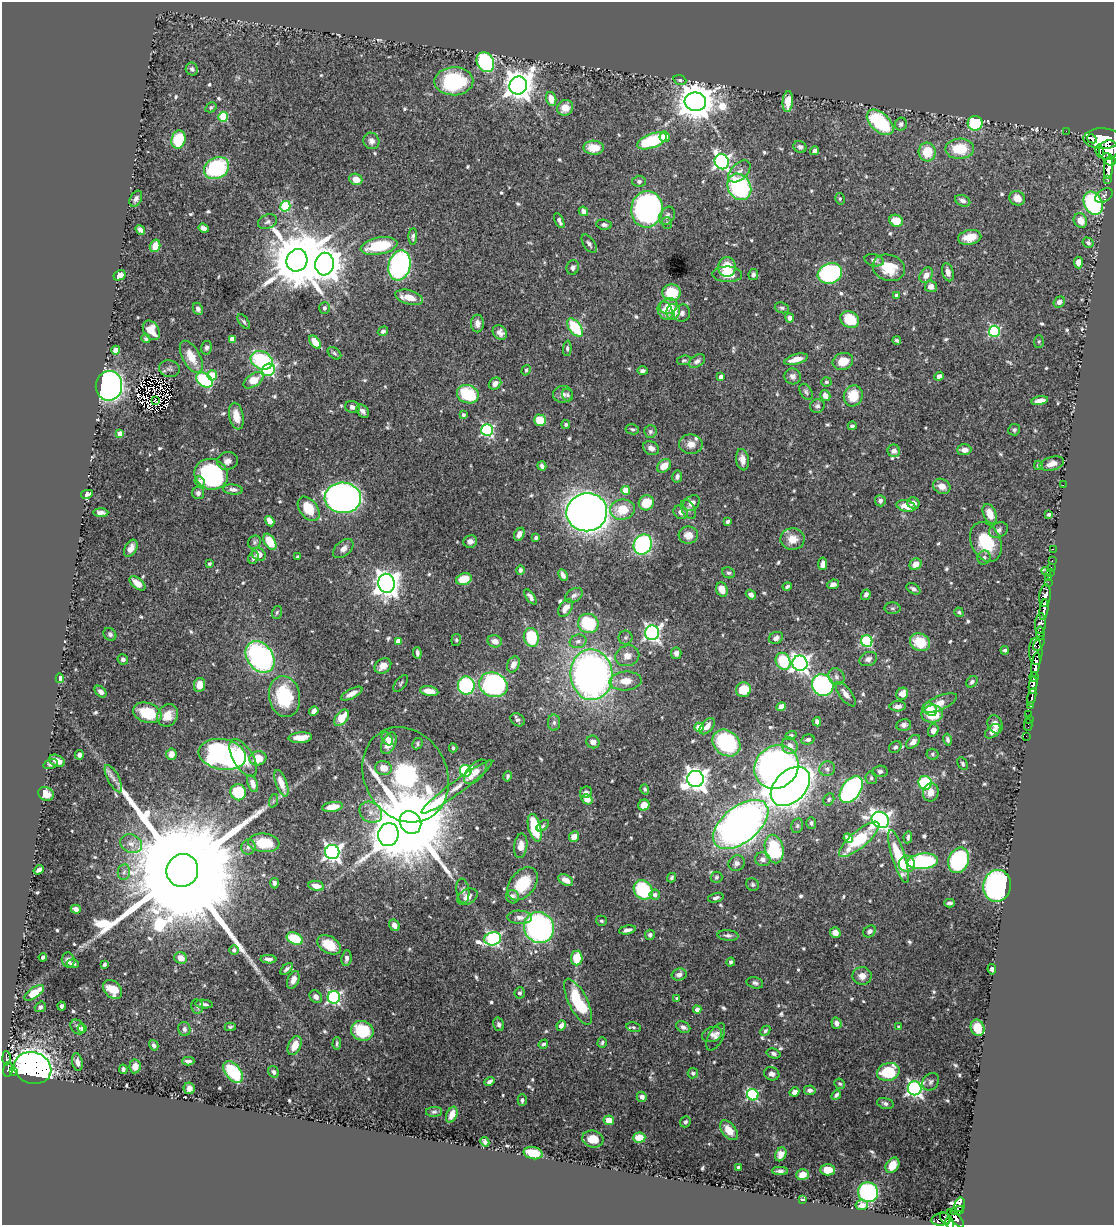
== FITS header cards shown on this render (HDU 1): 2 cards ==
NAXIS1  =                 1112
NAXIS2  =                 1223

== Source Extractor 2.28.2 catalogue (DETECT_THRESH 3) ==
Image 1112 x 1223 px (HDU 1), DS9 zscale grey, 1 PNG px = 1 image px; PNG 1116 x 1227 px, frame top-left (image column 1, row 1223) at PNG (2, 2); each listed source drawn as its Kron ellipse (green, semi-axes under 4 px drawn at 4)
Background 0.724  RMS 0.016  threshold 0.0468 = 3 sigma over >= 5 px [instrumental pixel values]
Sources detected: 689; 5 with non-positive FLUX_AUTO (blend fragments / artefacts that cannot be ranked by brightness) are neither listed nor drawn; of the other 684, the 500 brightest by FLUX_AUTO listed and drawn (184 fainter detections omitted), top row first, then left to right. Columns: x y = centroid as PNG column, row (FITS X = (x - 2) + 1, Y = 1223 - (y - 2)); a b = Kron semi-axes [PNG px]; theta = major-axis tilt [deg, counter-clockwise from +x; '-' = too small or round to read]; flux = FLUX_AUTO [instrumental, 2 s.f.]
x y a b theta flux
485 62 10 8 -63 130
192 69 6 6 - 3.1
680 80 6 4 -21 1.9
454 81 19 14 1 100
518 85 9 8 - 1600
551 99 7 5 -76 13
695 102 11 9 -9 3200
788 102 10 5 86 18
211 107 6 4 30 2.3
565 108 8 7 - 12
223 117 5 4 - 60
880 122 16 9 -42 98
975 123 7 7 - 77
901 124 6 6 - 2.7
1066 131 2 2 - 8.2
665 137 5 5 - 13
178 139 9 7 75 53
1092 139 5 2 - 630
1102 139 19 10 -1 6500
371 141 8 7 - 5.1
652 141 15 7 20 77
800 147 7 5 -27 3.5
594 148 10 7 -2 19
960 149 14 10 2 34
1108 150 10 9 - 3500
814 151 4 4 - 4.1
1099 151 7 4 -80 620
927 152 9 8 - 27
1109 159 7 5 -38 1900
722 162 8 7 - 320
217 168 13 10 31 96
1109 168 11 4 86 2300
739 171 13 8 44 6.6
356 179 6 5 - 13
1108 180 4 3 - 110
639 181 7 5 0 3.3
739 187 14 11 -59 130
1104 196 9 6 31 2.8
1017 198 8 7 - 13
136 199 8 5 61 4
840 199 6 4 -79 1.8
963 201 8 5 -23 4.9
1093 203 12 9 -63 140
285 206 5 5 - 80
647 209 18 15 85 440
583 211 5 4 - 4.6
667 216 9 7 58 4.8
559 221 8 4 -64 4.6
896 221 7 5 -24 19
1080 221 7 6 - 13
267 222 10 7 20 3.9
667 223 6 5 - 2.1
604 225 7 5 -7 3.7
203 228 5 4 - 4.8
140 230 5 4 - 5.4
413 237 8 4 86 2.7
970 237 12 7 10 17
1088 243 6 5 - 2.6
589 244 11 5 -55 3.7
155 246 6 5 - 13
379 246 19 8 11 53
297 260 11 10 - 8100
874 260 10 6 -14 4.4
1078 262 6 4 -86 8.3
325 264 11 9 82 2300
399 265 15 11 76 220
573 267 7 6 - 3.5
727 267 10 9 - 23
889 268 16 13 -19 29
948 272 9 5 -73 6
830 273 12 10 21 180
727 274 15 8 -2 20
120 275 6 4 29 9.1
753 275 5 4 - 3
926 275 8 6 60 7.2
931 286 6 5 - 6.2
672 292 9 8 - 41
897 295 4 3 - 3.7
409 297 14 7 -15 16
1059 302 6 5 - 4.2
668 306 9 7 22 12
324 308 6 5 - 2.3
782 308 7 5 -19 2.5
198 309 6 5 - 3.9
665 311 9 7 -68 10
673 312 8 6 75 19
682 313 9 8 - 4.4
790 318 4 4 - 4.6
850 320 10 8 -30 34
244 322 8 4 -52 2.2
477 324 9 6 90 5.7
575 328 10 6 -53 55
151 330 10 7 -58 16
383 331 5 4 - 2.4
995 331 5 5 - 110
500 333 8 6 -47 5.4
146 339 5 4 - 1.9
232 339 4 4 - 8.2
897 340 4 3 - 1.9
1039 341 6 5 - 1.9
315 342 8 4 -51 17
207 348 7 5 75 3.6
567 348 8 4 87 2.2
116 350 4 4 - 15
334 353 8 5 -40 2.2
191 357 17 9 -61 21
796 359 12 5 15 11
262 360 11 8 -27 86
684 360 7 5 8 2
697 361 9 5 33 4.3
843 361 10 8 18 15
169 369 10 8 -10 3.9
268 370 7 6 - 120
526 370 5 4 - 1.9
642 371 5 4 - 2.9
212 375 5 5 - 28
793 376 8 8 - 4.7
939 376 5 4 - 4
721 377 4 4 - 5.5
204 380 9 6 -39 93
253 380 11 6 34 21
826 382 5 4 - 2
495 384 7 5 42 7
109 386 15 13 81 400
806 392 9 5 -59 2.7
468 394 11 9 -17 57
563 394 10 8 9 5.9
568 395 6 5 - 2.2
825 395 5 5 - 7.1
853 396 10 9 - 27
155 401 3 2 - 1.9
1040 401 8 4 10 7.4
817 406 7 6 - 3
352 407 7 6 - 4.7
363 411 7 5 -45 4.2
463 415 3 3 - 2.6
236 416 13 7 -79 16
540 420 6 5 - 26
566 424 4 4 - 1.9
852 426 4 3 - 2.3
632 429 7 5 -11 2
487 430 6 6 - 170
1014 430 6 5 - 2.3
650 432 6 6 - 2.9
120 434 4 4 - 12
691 444 12 10 -8 10
651 448 8 6 -31 5.4
964 450 7 5 2 7.2
894 451 6 6 - 6
742 460 11 6 -81 8.6
228 461 10 9 - 6.8
1052 464 12 6 16 8
1038 465 4 4 - 2.6
542 466 5 4 - 3.6
664 466 8 6 42 14
211 474 17 15 -24 170
677 476 6 5 - 3.9
200 481 5 5 - 4.1
1063 485 2 2 - 43
942 486 9 7 -27 8
233 489 10 5 -6 4.4
626 490 4 4 - 25
198 493 6 6 - 3.6
87 494 6 4 11 4.3
343 498 18 15 -3 500
880 501 5 5 - 3.3
646 503 8 7 - 28
692 503 9 6 37 8.2
913 503 6 5 - 6.4
906 506 9 5 -14 14
309 509 14 9 -52 30
688 509 10 6 -60 4
622 510 12 10 8 27
587 512 20 19 - 1000
681 512 7 6 - 5.9
101 513 7 4 -1 4.4
990 514 10 6 -68 14
1049 514 4 3 - 2
270 521 5 4 - 12
728 521 4 3 - 2.7
999 530 10 7 26 4.2
519 534 7 5 60 5.7
688 535 10 8 4 11
536 538 4 3 - 2.3
792 539 12 11 - 14
470 541 7 6 - 5.7
255 542 7 6 - 2.3
270 542 9 5 -59 24
986 542 21 14 -66 44
643 544 10 9 - 160
131 548 9 6 61 8.1
343 549 12 7 42 5.7
1053 549 2 2 - 13
259 554 7 6 - 8.3
253 557 6 5 - 3.4
298 557 4 3 - 2.2
984 558 7 6 - 3.4
1052 561 3 2 - 28
209 564 4 3 - 2.5
823 564 6 4 81 5.8
916 564 6 5 - 8.9
1051 568 3 2 - 35
520 570 4 4 - 3
1046 571 5 3 - 30
728 573 6 5 - 2.3
1050 573 2 2 - 18
563 575 6 4 -64 3.6
1049 577 3 2 - 34
464 579 8 5 17 19
1048 582 2 2 - 20
137 583 9 5 -38 12
387 583 9 8 - 1100
833 584 6 4 24 5.6
787 587 5 3 - 2.6
722 589 7 5 -70 13
913 589 7 5 -29 3.2
751 594 5 4 - 4.2
574 595 9 6 32 3.8
866 595 5 4 - 3.2
1045 596 11 6 84 2000
530 597 9 4 -54 3.4
566 608 10 6 59 8.9
892 608 8 6 0 2.3
1044 610 10 4 83 1900
277 612 6 5 - 1.8
959 612 5 4 - 1.9
588 623 10 9 - 62
1040 623 10 5 87 960
652 633 7 7 - 340
1040 633 6 4 -83 1200
110 634 7 5 -46 3.3
531 637 9 7 -76 55
625 638 7 7 - 2.3
776 638 7 5 26 5.5
456 640 6 5 - 2
398 641 4 4 - 15
495 641 7 6 - 8.4
578 641 8 6 14 3.8
867 641 6 5 - 93
920 642 10 8 -25 34
1039 643 8 5 62 560
1005 650 4 3 - 2.3
1036 652 13 6 -87 1800
417 653 6 3 -84 3.4
676 653 6 5 - 4.8
627 656 12 10 18 10
260 657 17 12 -54 240
123 659 5 5 - 3.9
868 659 9 6 22 4.8
783 661 9 7 -60 56
800 663 8 7 - 450
513 664 8 6 65 6.8
1036 664 12 4 81 3200
383 666 9 7 37 9.6
591 675 25 21 -85 560
836 677 8 7 - 4.4
1034 677 5 4 - 960
60 678 5 4 - 20
625 681 16 9 3 16
972 682 6 5 - 2.6
401 683 10 5 52 2.2
199 685 7 5 80 10
493 685 14 12 -23 310
823 685 11 10 - 230
1033 685 8 4 84 1800
466 686 9 8 - 110
743 690 7 7 - 31
429 691 9 5 -11 12
101 692 7 5 -44 4.7
352 694 12 5 27 6.9
846 694 14 6 -53 7.2
902 694 6 6 - 9.8
284 697 20 15 -80 61
1032 697 9 3 77 290
939 703 19 7 22 14
1031 705 4 3 - 360
898 706 8 5 3 5.4
781 707 4 4 - 11
930 709 7 6 - 12
314 711 5 4 - 4.2
147 713 15 10 -18 40
932 714 10 8 10 35
168 715 12 10 59 16
1029 715 3 3 - 62
342 718 9 5 52 21
1029 719 3 2 - 21
518 720 7 6 - 3.1
817 722 5 4 - 3.6
554 723 8 6 -89 3
995 724 9 7 -66 6.9
904 725 7 6 - 3.9
1028 725 6 2 90 19
707 726 10 5 49 7.3
699 727 4 4 - 27
933 730 6 5 - 6.9
993 731 9 5 40 6.5
791 735 5 4 - 2.2
1026 736 2 2 - 9.6
300 738 12 5 4 13
387 739 7 5 -56 5.7
808 740 7 5 15 2.9
948 740 6 4 -78 2.5
593 742 6 6 - 6.1
913 742 8 5 44 5.5
389 743 11 6 64 16
726 743 15 12 -40 100
417 744 6 5 - 2
790 746 8 7 - 6.9
895 747 6 5 - 2.6
453 748 4 3 - 1.9
171 754 5 5 - 8.8
222 754 24 15 -11 250
933 754 6 5 - 1.8
79 755 4 4 - 5
243 758 21 10 -60 25
258 758 8 7 - 25
57 761 8 5 -26 8.4
51 764 7 4 15 2.8
963 764 7 5 -61 2.3
776 767 23 21 44 930
383 768 8 7 - 12
827 769 8 7 - 3.9
466 771 6 5 - 110
880 771 7 6 - 3.8
475 772 15 8 48 9.9
405 775 49 41 -62 390
507 776 5 4 - 2.3
871 778 6 5 - 2.6
113 779 15 5 -62 6.1
695 779 8 8 - 930
281 783 14 5 -69 14
925 783 7 6 - 65
253 784 9 5 -71 7.2
790 786 23 15 45 740
457 787 43 6 37 14
645 789 5 4 - 2.3
851 790 15 9 54 280
238 792 8 7 - 38
586 792 6 5 - 3.1
931 792 9 7 73 9.8
46 794 8 6 -30 9.6
587 799 6 5 - 12
829 799 6 5 - 2
273 801 7 4 71 1.9
644 805 6 5 - 13
332 807 10 5 9 16
371 812 12 10 -35 9.8
880 820 9 7 -32 520
410 822 12 10 -57 23000
811 823 6 5 - 3.2
741 824 32 18 38 930
543 826 7 4 44 1.8
797 826 8 5 77 2.3
535 828 14 6 -75 45
388 835 11 10 - 1400
574 837 5 5 - 12
908 837 6 4 83 2.6
848 838 5 4 - 14
859 839 25 8 40 63
264 843 16 9 -6 32
131 844 11 9 -23 7.3
521 846 12 6 83 9.6
248 847 8 7 - 4
774 849 14 9 -77 100
332 852 7 7 - 400
899 856 28 6 -73 49
763 859 8 7 - 4.7
959 860 13 10 67 130
923 861 15 8 5 120
736 863 8 7 - 4.8
907 864 8 8 - 14
39 870 5 4 - 3.9
182 870 17 16 - 83000
124 872 8 6 81 3.2
716 877 6 5 - 2.1
672 878 5 4 - 1.9
566 880 8 5 -26 8.6
274 883 5 3 - 3.3
523 884 19 12 51 43
752 884 7 6 - 2.4
316 886 8 5 -9 9.2
997 886 16 14 79 260
643 890 10 9 - 70
463 891 12 6 -83 3.7
655 895 5 5 - 4.6
467 897 11 7 28 8.7
512 897 7 6 - 5.3
716 898 8 4 15 3.3
949 903 5 3 - 2.5
76 909 5 4 - 4.9
520 917 12 6 -2 6.4
601 921 5 5 - 2.1
394 925 6 5 - 6.9
539 928 16 14 -58 270
627 930 8 4 10 4.4
870 931 7 5 39 4.2
835 933 5 5 - 11
650 935 5 5 - 2.9
728 936 10 5 -5 3.3
295 939 8 5 -25 45
493 939 8 6 14 230
329 945 13 8 -31 27
234 950 5 5 - 3.4
43 957 4 3 - 2.3
181 958 6 5 - 11
346 958 8 5 82 4.3
577 958 7 5 85 29
268 959 8 4 -3 3.8
68 960 8 6 -76 4
731 962 4 4 - 2.6
73 964 6 3 -4 2.8
104 964 4 3 - 2.2
287 969 7 4 40 2.5
992 969 5 3 - 3
679 975 7 6 - 4.8
862 976 9 9 - 8.9
293 980 9 5 68 6.6
755 983 8 5 -15 2.9
113 989 11 8 -43 20
34 993 11 5 35 24
520 993 5 5 - 2.4
316 997 7 5 -48 4.6
334 997 6 6 - 200
677 998 3 3 - 2.6
578 1002 25 9 -64 64
204 1004 8 3 -6 3.1
61 1006 4 3 - 2.8
197 1006 7 6 - 3.1
40 1007 6 4 37 2.6
697 1010 4 4 - 8
837 1023 6 5 - 5.1
499 1024 7 5 -74 3.3
561 1026 5 4 - 5.3
78 1027 8 6 -53 4.2
230 1027 5 3 - 1.8
634 1027 7 4 -9 1.9
683 1027 7 5 -29 3.8
899 1027 4 4 - 3.1
82 1028 5 4 - 3.4
977 1028 8 6 -68 20
184 1029 7 6 - 3.7
362 1031 11 9 -18 44
765 1031 5 4 - 2
712 1034 10 7 20 4.6
716 1037 15 7 61 5.2
337 1043 6 3 86 1.8
602 1043 5 4 - 2.2
543 1044 5 4 - 2.4
154 1045 5 4 - 3
295 1046 10 6 66 15
773 1053 7 5 -16 3.1
6 1058 7 3 -89 74
188 1061 6 3 -1 3.3
77 1062 9 5 -79 4.7
135 1066 7 6 - 7.4
33 1068 19 15 -18 670
8 1069 7 4 78 76
123 1069 5 4 - 3.6
13 1071 3 2 - 10
233 1072 13 7 -51 72
274 1072 6 5 - 3.1
888 1072 11 9 15 49
693 1073 5 5 - 2.6
772 1074 8 6 -19 4.4
489 1081 5 3 - 3.4
931 1082 9 7 54 3.6
840 1084 6 5 - 1.9
189 1088 6 5 - 5.4
915 1088 7 7 - 290
810 1090 6 5 - 3.8
794 1092 5 4 - 5.4
753 1095 6 5 - 130
836 1095 5 4 - 2.7
642 1097 5 5 - 5.8
522 1100 5 4 - 2.9
885 1103 8 5 -17 3.4
434 1112 8 5 1 2.2
452 1115 8 5 68 7.1
609 1120 5 5 - 15
685 1122 6 5 - 2.5
729 1130 11 7 -52 14
639 1137 6 5 - 19
593 1139 10 8 -15 19
485 1142 5 4 - 3.1
533 1153 9 6 -12 31
781 1154 7 5 64 6.6
892 1165 8 6 56 11
738 1167 3 3 - 2.1
828 1170 7 5 -1 13
780 1171 8 4 -2 2.7
803 1175 6 5 - 10
868 1192 10 9 - 120
802 1199 4 3 - 2.3
862 1205 6 5 - 5.6
960 1205 7 5 76 240
957 1211 7 3 16 280
945 1218 7 3 -63 180
956 1218 11 4 -48 770
941 1219 10 6 9 290
950 1223 6 4 -75 370
At the frame edge (FLAGS 8, measured only in part): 1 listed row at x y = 950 1223
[184 fainter detections neither listed nor drawn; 5 non-positive-flux detections neither listed nor drawn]